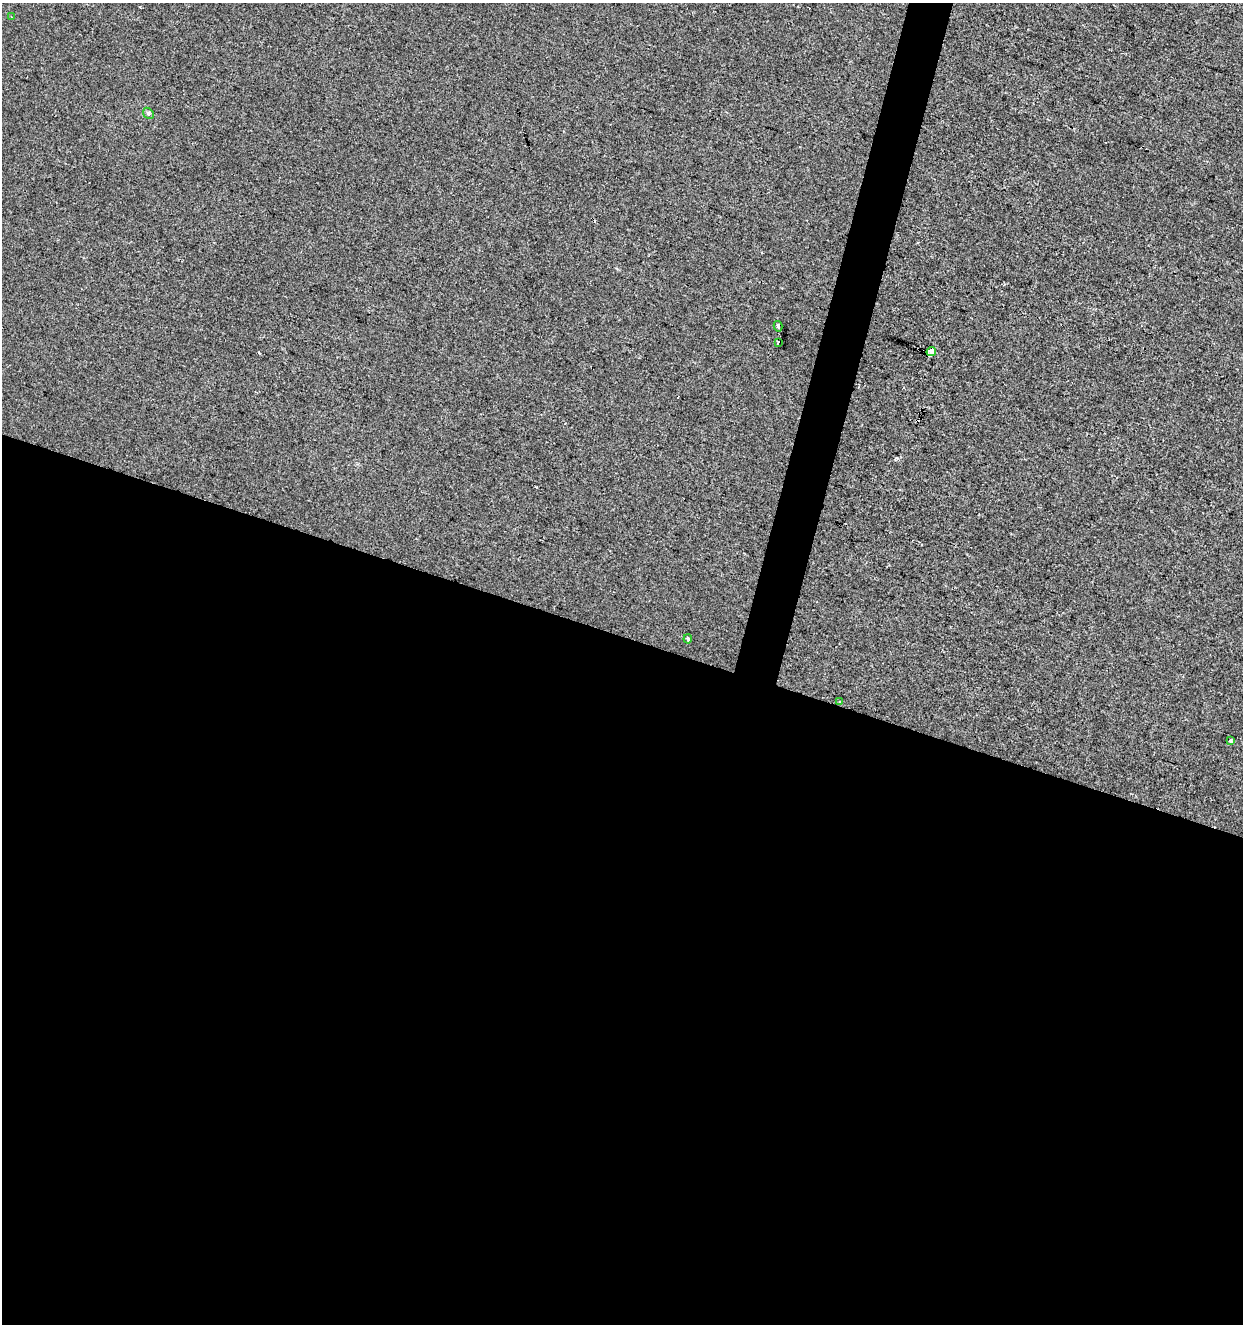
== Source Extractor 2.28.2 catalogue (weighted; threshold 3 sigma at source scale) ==
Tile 14 of 4 x 4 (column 2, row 4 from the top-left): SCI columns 1458-2698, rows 8-1329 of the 5459 x 5293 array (HDU 1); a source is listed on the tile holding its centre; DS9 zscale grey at full resolution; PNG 1245 x 1326 px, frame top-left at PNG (2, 3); each listed source drawn as its Kron ellipse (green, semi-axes under 4 px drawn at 4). Shown black and unused: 54% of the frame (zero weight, under 2 of 3 exposures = <1% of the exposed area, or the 3 px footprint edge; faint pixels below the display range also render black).
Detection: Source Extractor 2.28.2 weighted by HDU 2 'WHT'; one run over the whole footprint, this tile lists its part. Background -7.68e-04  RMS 0.0042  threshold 0.0188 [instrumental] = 3 sigma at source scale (4.5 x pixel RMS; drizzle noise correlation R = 1.50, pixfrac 1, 0.0396/0.0396 arcsec/px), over >= 5 px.
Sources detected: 12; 4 cosmic-ray / hot-pixel residue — neither listed nor drawn; the other 8 listed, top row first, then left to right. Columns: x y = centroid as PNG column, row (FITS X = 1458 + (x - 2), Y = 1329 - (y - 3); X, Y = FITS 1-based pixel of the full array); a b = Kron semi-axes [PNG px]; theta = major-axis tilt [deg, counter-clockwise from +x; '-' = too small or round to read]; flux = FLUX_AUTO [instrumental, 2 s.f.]
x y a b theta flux
12 17 3 2 - 0.31
148 113 6 4 -46 0.58
778 326 5 3 - 2.6
778 342 4 2 - 0.78
931 352 5 3 - 210
688 639 4 3 - 1.7
839 701 3 3 - 1.3
1231 741 3 3 - 1.9
Overlapping masked pixels (flux is a lower limit): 1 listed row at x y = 931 352